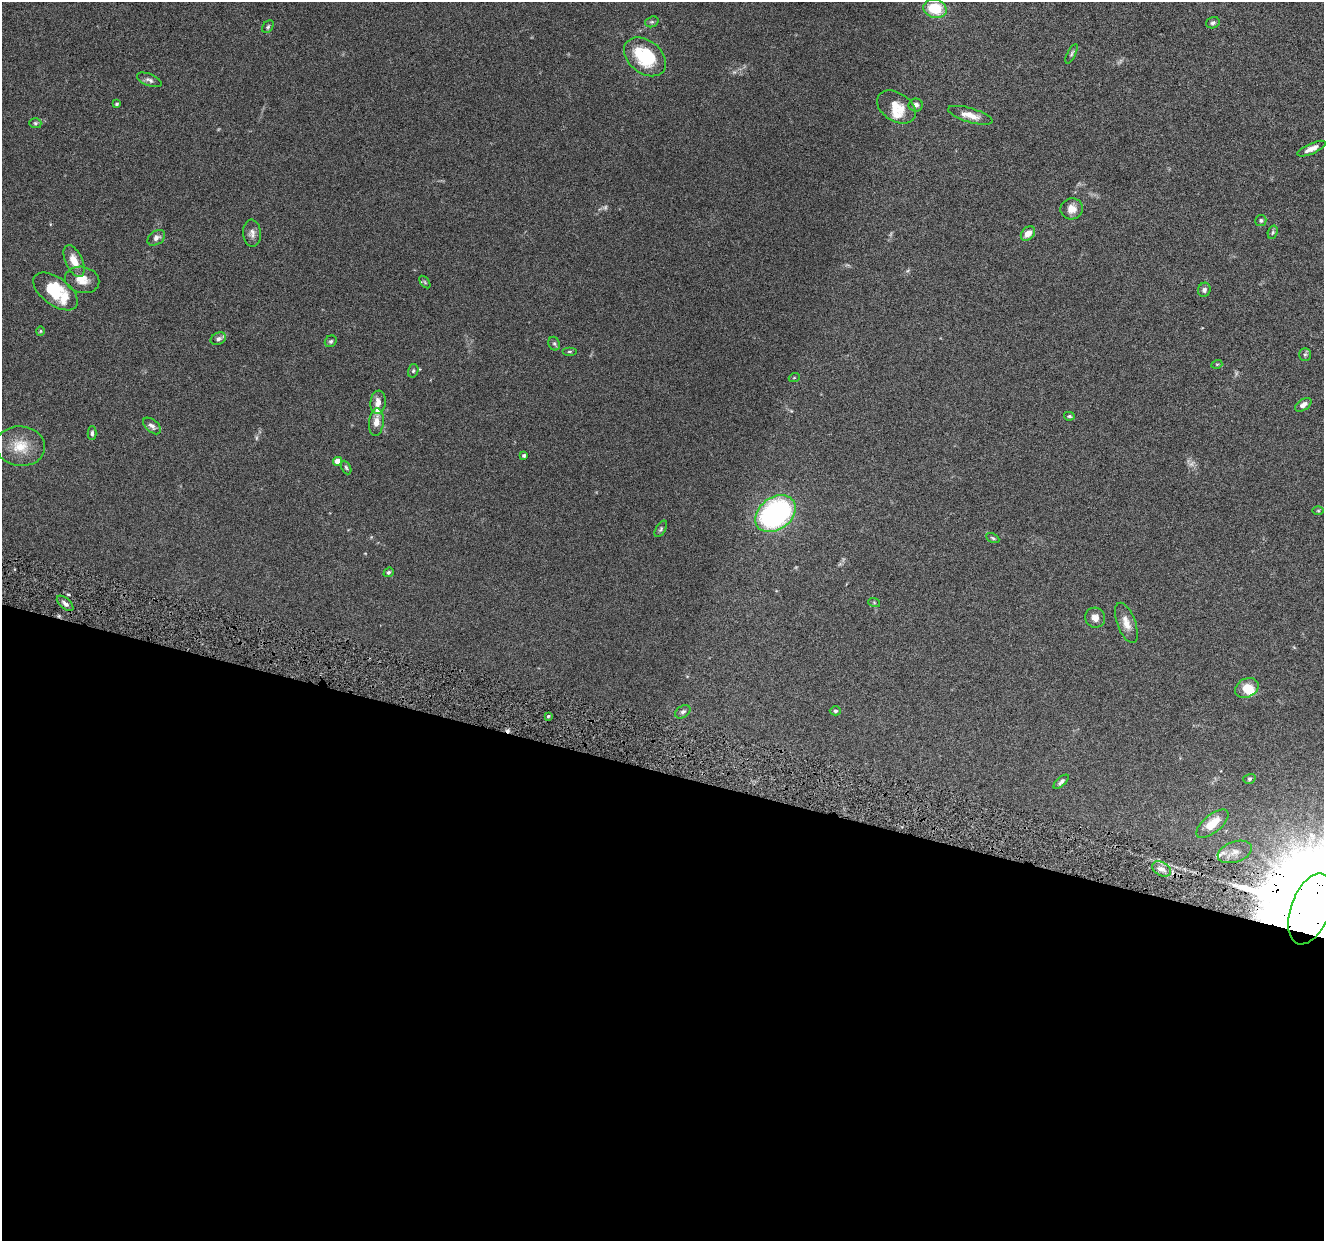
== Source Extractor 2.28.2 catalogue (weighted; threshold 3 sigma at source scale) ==
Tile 14 of 4 x 4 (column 2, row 4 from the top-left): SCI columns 1330-2651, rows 262-1500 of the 5302 x 5350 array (HDU 1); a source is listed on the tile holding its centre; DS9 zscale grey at full resolution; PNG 1326 x 1243 px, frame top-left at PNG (2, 2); each listed source drawn as its Kron ellipse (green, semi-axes under 4 px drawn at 4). Shown black and unused: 38% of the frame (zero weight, under 4 of 8 exposures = <1% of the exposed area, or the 3 px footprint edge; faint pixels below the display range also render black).
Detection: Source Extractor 2.28.2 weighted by HDU 2 'WHT'; one run over the whole footprint, this tile lists its part. Background 0.0882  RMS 0.0047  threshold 0.0192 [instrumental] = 3 sigma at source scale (4.09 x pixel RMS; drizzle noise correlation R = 1.36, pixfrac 0.8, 0.05/0.05 arcsec/px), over >= 5 px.
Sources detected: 72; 4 too faint to see at this stretch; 1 cosmic-ray / hot-pixel residue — neither listed nor drawn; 5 inside a brighter listed object's ellipse — not listed separately; the other 62 listed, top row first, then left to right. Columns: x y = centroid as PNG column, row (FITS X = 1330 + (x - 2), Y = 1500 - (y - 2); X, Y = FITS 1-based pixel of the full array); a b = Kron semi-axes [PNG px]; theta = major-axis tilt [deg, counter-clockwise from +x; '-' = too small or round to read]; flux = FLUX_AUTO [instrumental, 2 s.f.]
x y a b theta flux
935 9 12 9 -15 13
652 22 7 5 19 0.72
1213 23 7 5 18 0.94
268 27 7 5 51 0.7
1072 54 10 4 64 0.81
645 57 23 16 -38 24
149 80 13 6 -22 1.5
117 104 3 3 - 0.63
916 105 7 6 - 1.4
896 107 21 14 -33 7.1
970 115 23 7 -17 4.9
35 123 6 5 - 0.7
1312 149 15 5 24 3.2
1072 209 11 10 - 3.6
1261 220 5 5 - 0.8
1273 232 7 4 72 0.72
252 233 13 9 -85 2.3
1028 234 8 6 44 3.6
156 238 10 6 35 1.8
74 261 17 8 -65 5.6
82 280 17 13 -11 5.3
425 282 7 3 -53 0.55
1204 290 7 6 - 1.1
55 291 26 13 -36 20
40 331 4 4 - 0.44
218 339 8 6 26 1.2
331 341 6 5 - 0.77
554 344 7 5 -66 0.9
569 352 7 3 0 0.55
1305 354 6 5 - 0.84
1217 364 5 3 - 0.38
413 371 7 5 75 0.75
794 378 5 3 - 0.38
378 402 11 7 83 3.1
1303 405 9 5 33 2.2
1069 416 5 4 - 0.63
376 422 14 7 84 3.6
152 426 10 6 -41 1.6
92 433 7 4 -90 0.86
20 446 24 20 -6 9.7
524 455 4 3 - 0.75
338 461 4 4 - 5.6
346 467 7 4 -63 0.74
1318 511 6 4 -1 0.45
775 514 22 16 37 81
661 529 9 5 59 0.86
993 538 7 4 -28 0.64
389 572 5 4 - 0.73
874 602 6 4 -20 0.44
65 603 10 5 -41 1.6
1095 618 10 9 - 2.4
1126 623 21 9 -69 4.2
1247 688 12 9 27 5.8
835 711 6 4 0 0.76
683 712 8 5 32 1.1
548 716 4 3 - 0.86
1249 779 6 4 17 0.68
1061 782 9 4 42 1.3
1212 824 19 9 40 9
1235 852 17 10 19 4.6
1162 869 10 6 -29 2.8
1311 909 37 19 69 20000
Overlapping masked pixels (flux is a lower limit): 1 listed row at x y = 1311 909
Isophote crosses this tile's border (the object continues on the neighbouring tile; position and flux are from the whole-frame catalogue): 1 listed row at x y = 1311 909